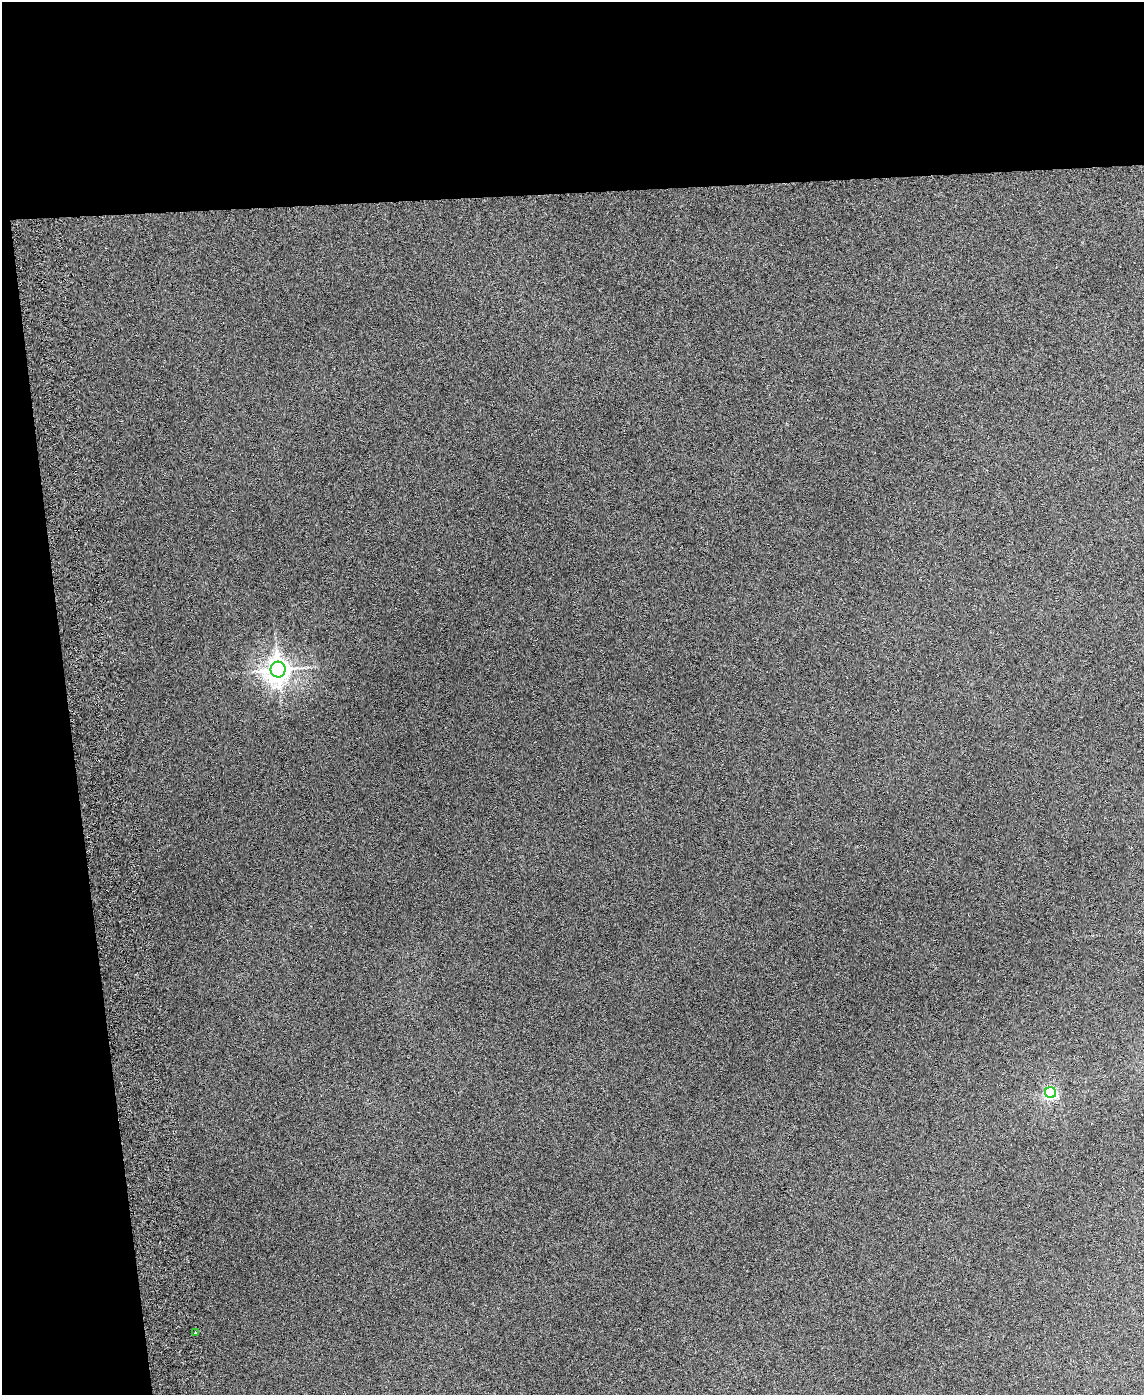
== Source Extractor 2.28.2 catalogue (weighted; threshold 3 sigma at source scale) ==
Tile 1 of 4 x 3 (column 1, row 1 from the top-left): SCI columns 59-1200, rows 3030-4422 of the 4685 x 4565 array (HDU 1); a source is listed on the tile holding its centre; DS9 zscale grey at full resolution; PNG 1146 x 1397 px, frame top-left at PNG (2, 2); each listed source drawn as its Kron ellipse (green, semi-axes under 4 px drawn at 4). Shown black and unused: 20% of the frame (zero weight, under 3 of 6 exposures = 3% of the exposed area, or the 3 px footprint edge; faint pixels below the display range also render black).
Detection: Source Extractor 2.28.2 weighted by HDU 2 'WHT'; one run over the whole footprint, this tile lists its part. Background 0.0497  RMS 0.0075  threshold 0.0307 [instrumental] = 3 sigma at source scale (4.09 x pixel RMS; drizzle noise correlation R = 1.36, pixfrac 0.8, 0.05/0.05 arcsec/px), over >= 5 px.
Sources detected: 3; all 3 listed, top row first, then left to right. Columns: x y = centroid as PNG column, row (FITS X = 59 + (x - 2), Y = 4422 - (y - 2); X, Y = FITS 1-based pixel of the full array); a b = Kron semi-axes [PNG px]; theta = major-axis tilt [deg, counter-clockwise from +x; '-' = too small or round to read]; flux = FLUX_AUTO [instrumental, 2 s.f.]
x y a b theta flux
278 669 8 7 - 650
1051 1092 5 5 - 67
196 1333 3 2 - 0.63